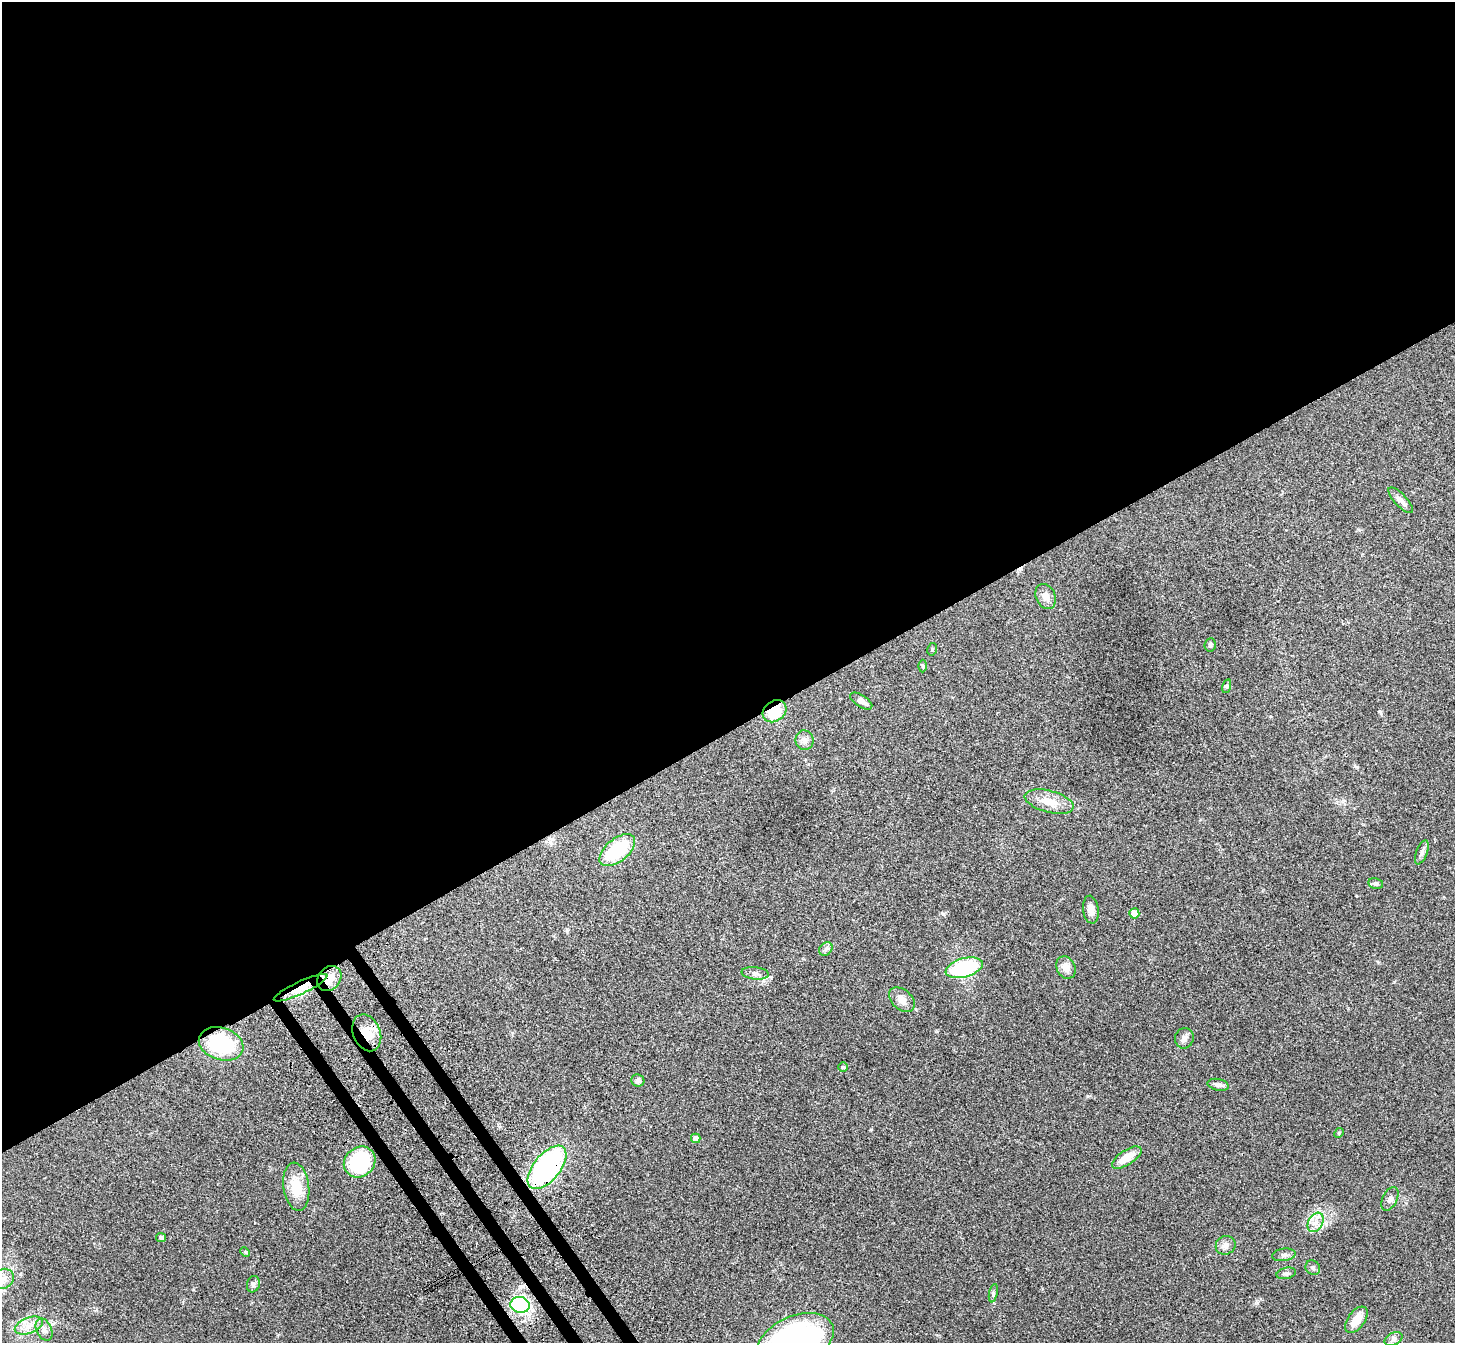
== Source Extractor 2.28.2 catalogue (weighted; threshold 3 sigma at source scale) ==
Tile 2 of 4 x 4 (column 2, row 1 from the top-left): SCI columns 1533-2985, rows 4241-5581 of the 5973 x 5932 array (HDU 1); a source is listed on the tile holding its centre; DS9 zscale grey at full resolution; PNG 1457 x 1345 px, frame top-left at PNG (2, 2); each listed source drawn as its Kron ellipse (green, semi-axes under 4 px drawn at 4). Shown black and unused: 56% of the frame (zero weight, under 3 of 4 exposures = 5% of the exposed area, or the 3 px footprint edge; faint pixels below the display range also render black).
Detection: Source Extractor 2.28.2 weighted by HDU 2 'WHT'; one run over the whole footprint, this tile lists its part. Background 0.0835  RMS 0.0064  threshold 0.0287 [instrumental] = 3 sigma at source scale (4.5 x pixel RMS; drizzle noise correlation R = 1.50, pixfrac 1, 0.05/0.05 arcsec/px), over >= 5 px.
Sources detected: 53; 1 cosmic-ray / hot-pixel residue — neither listed nor drawn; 1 inside a brighter listed object's ellipse — not listed separately; the other 51 listed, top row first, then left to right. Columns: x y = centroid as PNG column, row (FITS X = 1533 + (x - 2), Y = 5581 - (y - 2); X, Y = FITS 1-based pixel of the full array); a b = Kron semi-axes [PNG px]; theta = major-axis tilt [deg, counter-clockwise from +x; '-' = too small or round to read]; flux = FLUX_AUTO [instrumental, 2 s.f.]
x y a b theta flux
1401 500 17 6 -47 3.5
1046 597 13 9 -66 4.2
1210 645 7 5 85 1.4
932 649 6 4 78 0.77
923 666 6 4 -90 0.82
1227 686 7 4 73 0.87
861 701 12 6 -33 3.8
775 711 13 10 38 17
805 740 10 9 - 3
1049 802 25 10 -14 10
617 850 21 11 39 34
1422 852 13 5 68 2.2
1376 883 7 5 -12 1.5
1091 910 14 7 -83 4.6
1134 913 5 5 - 10
826 949 7 6 - 1.8
1066 967 12 9 -65 5
964 968 19 9 15 49
755 973 13 6 -6 2.6
329 979 13 11 49 8.6
301 988 29 6 25 9.9
902 1000 15 10 -42 5
367 1033 19 13 -67 12
1184 1038 10 9 - 2.5
221 1044 23 16 -18 45
843 1067 4 4 - 0.88
638 1080 7 6 - 1.8
1218 1085 11 6 -11 2
1339 1133 5 4 - 0.83
696 1138 5 4 - 3.6
1127 1158 17 7 33 11
360 1162 17 14 41 48
547 1167 26 13 50 120
296 1187 24 13 -82 15
1390 1199 12 7 64 2.8
1316 1222 10 7 60 4.2
161 1237 5 4 - 1.3
1226 1245 10 9 - 3.3
245 1252 5 4 - 0.7
1284 1255 12 6 7 2.3
1313 1268 8 6 -44 1.5
1286 1273 10 5 14 1.5
3 1279 11 9 31 4.9
253 1284 8 6 73 1.8
993 1293 9 3 78 1.2
520 1305 9 8 - 66
1356 1320 15 8 54 9.5
29 1326 15 8 21 5.9
44 1330 12 7 -65 3.3
1394 1339 9 6 26 2
795 1341 40 24 24 200
Overlapping masked pixels (flux is a lower limit): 7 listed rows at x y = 775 711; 329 979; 301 988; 367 1033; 221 1044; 547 1167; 520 1305
Isophote crosses this tile's border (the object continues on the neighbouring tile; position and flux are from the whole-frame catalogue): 2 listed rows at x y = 3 1279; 795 1341
Unlisted compact peaks at least as high as the median listed source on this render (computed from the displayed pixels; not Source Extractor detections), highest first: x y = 943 914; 1357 767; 871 1129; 1257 1303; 567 930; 937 1031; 1394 982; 1379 711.